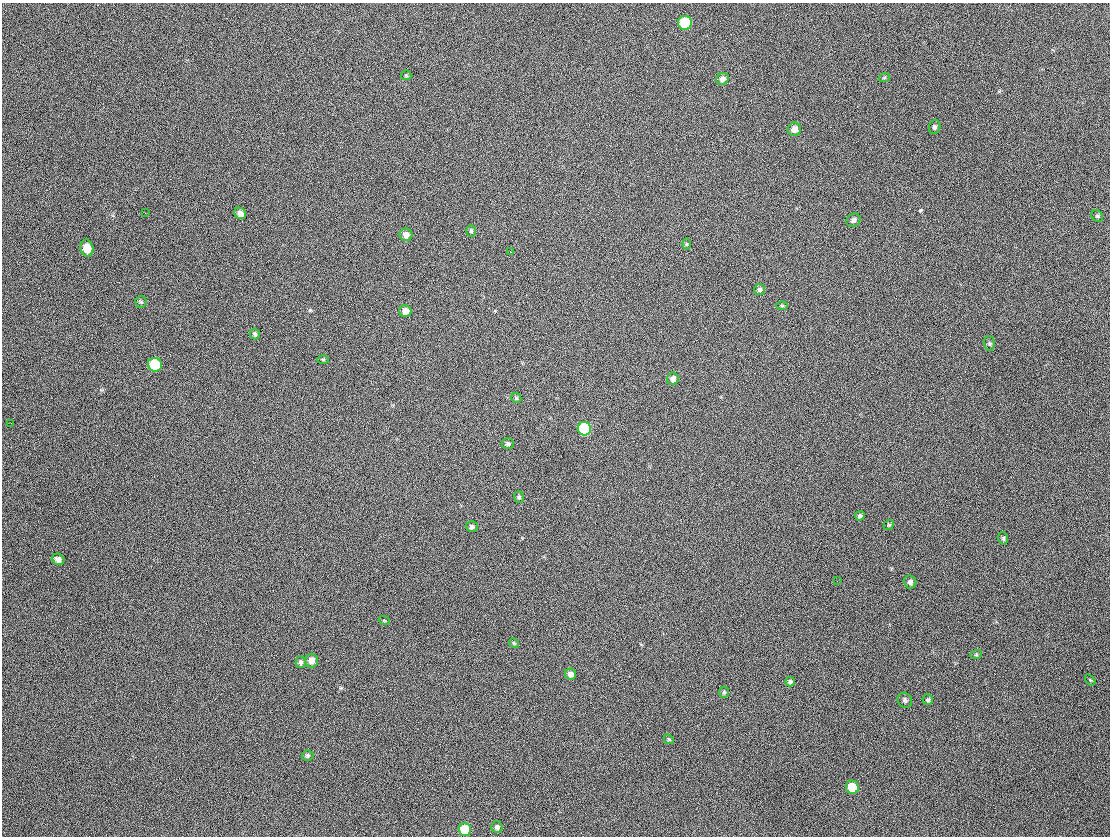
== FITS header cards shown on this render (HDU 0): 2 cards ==
NAXIS1  =                 1108
NAXIS2  =                  834

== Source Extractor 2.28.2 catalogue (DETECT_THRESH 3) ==
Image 1108 x 834 px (HDU 0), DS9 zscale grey, 1 PNG px = 1 image px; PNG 1112 x 838 px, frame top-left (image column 1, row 834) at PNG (2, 3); each listed source drawn as its Kron ellipse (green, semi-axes under 4 px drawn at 4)
Background 168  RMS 28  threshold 84.4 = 3 sigma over >= 5 px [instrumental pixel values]
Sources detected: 52; all 52 listed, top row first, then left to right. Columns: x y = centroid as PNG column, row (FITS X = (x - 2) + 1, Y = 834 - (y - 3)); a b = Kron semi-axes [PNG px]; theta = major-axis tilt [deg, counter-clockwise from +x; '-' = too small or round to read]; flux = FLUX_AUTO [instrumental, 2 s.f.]
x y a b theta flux
685 23 7 7 - 110000
406 75 5 5 - 2400
884 78 5 3 - 1700
722 79 6 5 - 7300
935 127 7 5 71 4100
794 129 7 6 - 14000
145 213 2 2 - 1100
240 213 6 5 - 9200
1097 216 6 5 - 3000
853 220 7 6 - 6800
471 231 6 5 - 3200
406 235 6 6 - 13000
686 244 6 4 89 2400
87 248 8 6 -78 21000
510 252 4 3 - 1300
759 290 5 5 - 4700
141 302 6 5 - 2800
782 306 6 4 -1 2000
405 311 6 6 - 14000
255 334 5 5 - 3600
989 343 7 5 -89 3300
323 359 5 3 - 1800
155 365 7 6 - 78000
673 379 6 6 - 9400
516 398 6 4 -46 2300
11 423 3 2 - 1900
584 429 7 6 - 180000
508 444 6 5 - 4300
519 497 6 5 - 3500
860 516 5 4 - 3900
889 525 5 4 - 2400
472 527 6 5 - 4200
1003 538 6 5 - 3400
58 559 6 5 - 7800
837 581 2 2 - 800
910 582 6 6 - 6200
384 620 5 3 - 1700
514 643 5 4 - 2100
976 655 6 4 19 2100
311 660 7 6 - 13000
301 662 6 5 - 4200
570 674 6 5 - 9200
1090 680 6 3 -53 1900
790 682 5 4 - 3900
724 692 5 4 - 2700
905 700 8 7 - 5000
928 700 5 5 - 3200
669 739 5 4 - 2400
308 755 6 5 - 3500
852 787 7 6 - 40000
497 827 6 5 - 5300
465 829 6 6 - 43000

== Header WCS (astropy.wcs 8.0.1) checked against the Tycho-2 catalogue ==
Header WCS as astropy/WCSLIB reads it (CRVAL/CRPIX/CD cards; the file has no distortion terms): RA---TAN/DEC--TAN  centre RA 02:27:17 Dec +59:28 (36.82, +59.46 deg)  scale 0.912 arcsec/px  FOV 16.8' x 12.7'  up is -1 deg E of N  parity normal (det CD < 0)
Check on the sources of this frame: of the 52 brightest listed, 7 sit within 2.0 arcsec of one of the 9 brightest Tycho-2 stars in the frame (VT <= 12.86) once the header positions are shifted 0.31 arcsec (0.24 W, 0.20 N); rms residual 0.67 arcsec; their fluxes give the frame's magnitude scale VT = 23.15 - 2.5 log10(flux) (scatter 0.06 mag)
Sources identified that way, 7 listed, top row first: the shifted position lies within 2.0 arcsec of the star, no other Tycho-2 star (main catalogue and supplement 1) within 4.0 arcsec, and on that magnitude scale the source's flux lands within +1.5 / -3 mag of the star's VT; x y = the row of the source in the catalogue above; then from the Tycho-2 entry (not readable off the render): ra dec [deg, ICRS J2000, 3 dp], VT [Tycho-2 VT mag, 2 dp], TYC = Tycho-2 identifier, HIP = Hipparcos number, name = IAU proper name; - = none
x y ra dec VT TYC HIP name
685 23 36.752 +59.563 10.52 3699-2145-1 - -
406 235 36.894 +59.511 12.85 3699-1067-1 - -
87 248 37.053 +59.509 12.86 3699-1799-1 - -
155 365 37.021 +59.479 11.00 3699-875-1 11480 -
584 429 36.807 +59.461 10.09 3699-1635-1 11420 -
852 787 36.679 +59.368 11.58 3699-45-1 - -
465 829 36.872 +59.360 11.56 3699-807-1 - -